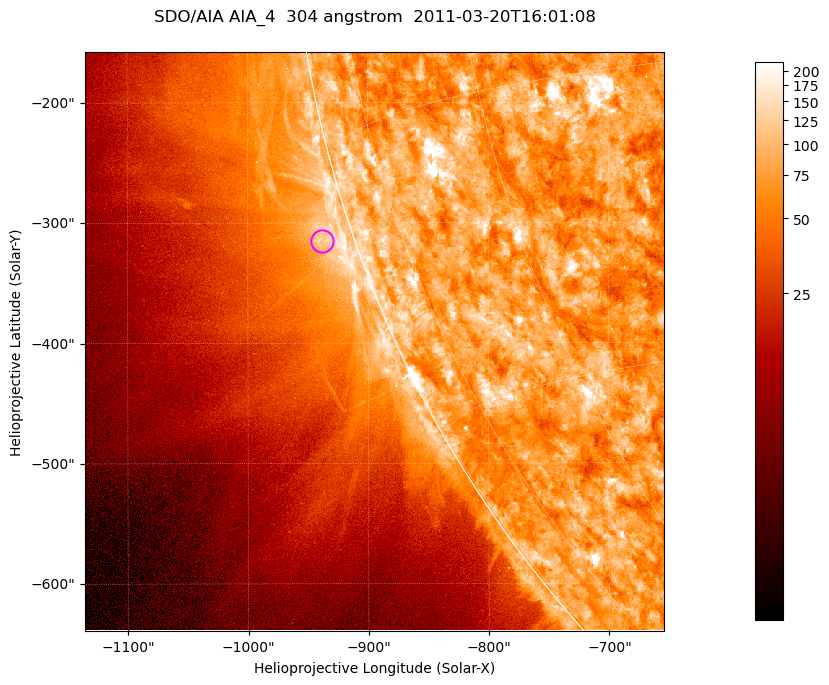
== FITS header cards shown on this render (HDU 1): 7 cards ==
TELESCOP= 'SDO/AIA '           / For AIA: SDO/AIA
INSTRUME= 'AIA_4   '           / For AIA: AIA_ATA1, AIA_ATA2, AIA_ATA3 or AIA_AT
WAVELNTH=                  304 / [angstrom] Wavelength
WAVEUNIT= 'angstrom'           / Wavelength unit: angstrom
DATE-OBS= '2011-03-20T16:01:08.125' / [ISO] Date when observation started; ISO 8
CTYPE1  = 'HPLN-TAN'           / CTYPE1; Typically HPLN
CTYPE2  = 'HPLT-TAN'           / CTYPE2; Typically HPLT

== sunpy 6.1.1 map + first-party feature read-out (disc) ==
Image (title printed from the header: SDO/AIA AIA_4  304 angstrom  2011-03-20T16:01:08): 802 x 802 px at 0.6 arcsec/px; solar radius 964 arcsec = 1606 px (partial field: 3.5% of the solar disc is inside the frame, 44% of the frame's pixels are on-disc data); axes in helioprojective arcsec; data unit not stated in the header (colour bar unlabelled)
Orientation: roll -0.132 deg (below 1 deg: not rotated)
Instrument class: DISC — disc imager (sunpy class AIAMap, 304 A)
Bright regions (active regions / flare kernels): reference = the on-disc median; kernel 7 px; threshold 5 sigma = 127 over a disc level ~76.4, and >= 1.15x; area >= 643 px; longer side >= 10 px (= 6 arcsec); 0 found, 0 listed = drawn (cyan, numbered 1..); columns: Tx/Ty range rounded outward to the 2 arcsec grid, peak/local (2 s.f.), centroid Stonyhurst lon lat
Off-limb structures (1.02-1.3 R_sun): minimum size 321 px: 4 found; the strongest spans PA ~105..110 deg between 1.02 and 1.04 R_sun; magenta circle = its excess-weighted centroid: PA ~110 deg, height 1.03 R_sun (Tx ~-938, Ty ~-316 arcsec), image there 1.8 x the reference